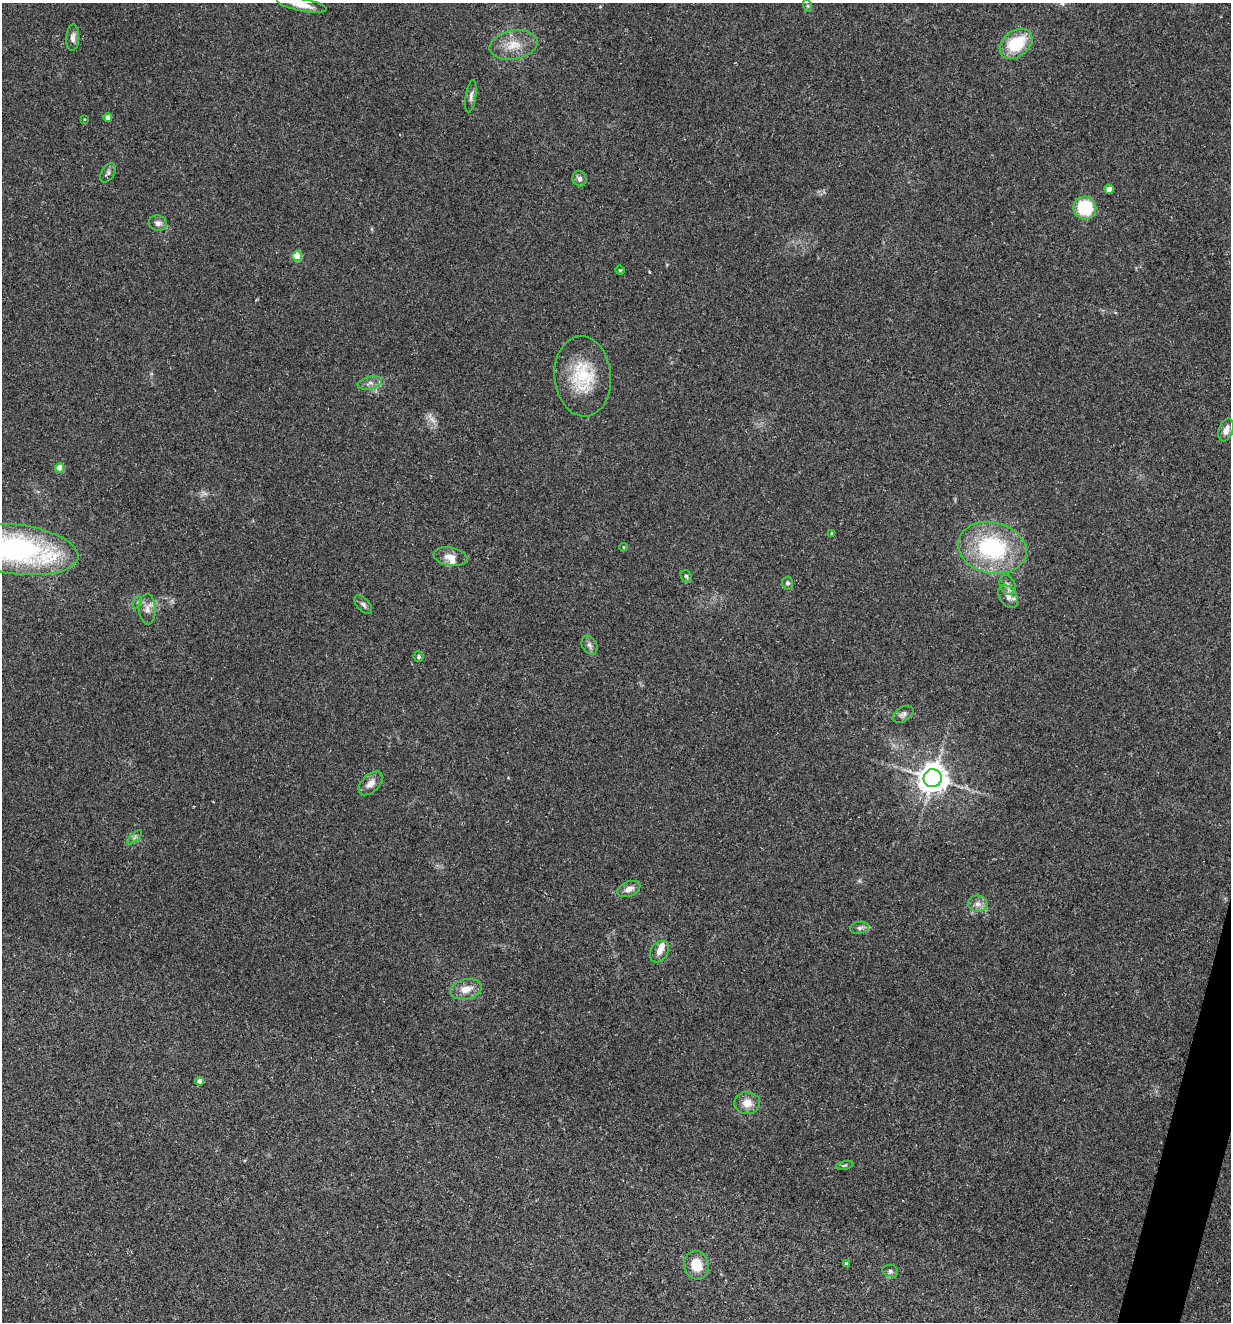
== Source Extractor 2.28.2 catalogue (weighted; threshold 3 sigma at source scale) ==
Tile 6 of 4 x 4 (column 2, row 2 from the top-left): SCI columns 1484-2712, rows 2641-3960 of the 5297 x 5282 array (HDU 1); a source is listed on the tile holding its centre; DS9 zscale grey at full resolution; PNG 1233 x 1324 px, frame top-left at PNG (2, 3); each listed source drawn as its Kron ellipse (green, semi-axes under 4 px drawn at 4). Shown black and unused: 1% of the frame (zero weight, under 3 of 5 exposures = <1% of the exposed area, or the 3 px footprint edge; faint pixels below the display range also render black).
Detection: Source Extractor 2.28.2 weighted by HDU 2 'WHT'; one run over the whole footprint, this tile lists its part. Background 0.107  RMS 0.0066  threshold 0.0299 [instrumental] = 3 sigma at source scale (4.5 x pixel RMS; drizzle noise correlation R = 1.50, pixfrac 1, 0.05/0.05 arcsec/px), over >= 5 px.
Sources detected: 53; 2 too faint to see at this stretch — neither listed nor drawn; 3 inside a brighter listed object's ellipse — not listed separately; the other 48 listed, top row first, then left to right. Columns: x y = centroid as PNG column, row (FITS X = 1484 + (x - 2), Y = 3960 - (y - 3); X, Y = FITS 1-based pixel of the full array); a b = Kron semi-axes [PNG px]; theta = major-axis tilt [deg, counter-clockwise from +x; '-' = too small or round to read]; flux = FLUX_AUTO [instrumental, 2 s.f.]
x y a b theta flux
302 5 25 6 -11 7.2
808 6 6 4 -71 0.9
73 38 13 6 87 3.3
1016 44 18 13 39 29
514 45 24 14 11 13
471 96 16 5 81 2.5
108 117 4 4 - 4.6
84 119 3 2 - 0.46
108 173 10 6 58 1.9
579 179 8 7 - 2.6
1109 189 4 4 - 7.4
1085 208 11 11 - 31
158 223 9 7 -14 3.3
297 256 5 5 - 23
620 270 5 4 - 0.63
583 376 40 28 -85 34
370 383 12 6 14 3
1226 430 12 7 71 4.6
60 468 4 4 - 13
831 533 4 2 - 0.47
623 547 4 3 - 0.53
992 548 35 25 -12 70
17 550 61 24 -7 170
450 557 17 9 -9 6.3
686 576 6 5 - 1.3
787 583 6 5 - 1.5
1007 585 10 7 -66 3.2
1008 597 12 8 -55 4.3
138 602 6 4 72 1
363 605 11 6 -48 2
147 609 15 8 -87 4.6
589 645 10 7 -60 2.4
419 657 5 5 - 1.2
903 714 11 7 33 2.3
933 778 9 9 - 800
371 783 14 8 44 4.9
135 837 9 4 42 1.6
629 889 12 7 23 4.2
978 904 9 8 - 3.6
860 928 9 6 10 2.2
659 952 11 8 56 3.9
466 989 16 10 12 7.5
200 1081 4 4 - 4.6
747 1103 13 11 2 7.3
844 1165 9 3 13 1
846 1263 4 3 - 0.77
696 1265 14 12 -73 12
890 1271 8 6 -16 1.6
Isophote crosses this tile's border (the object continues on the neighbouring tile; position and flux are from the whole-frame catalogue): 2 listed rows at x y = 302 5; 17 550